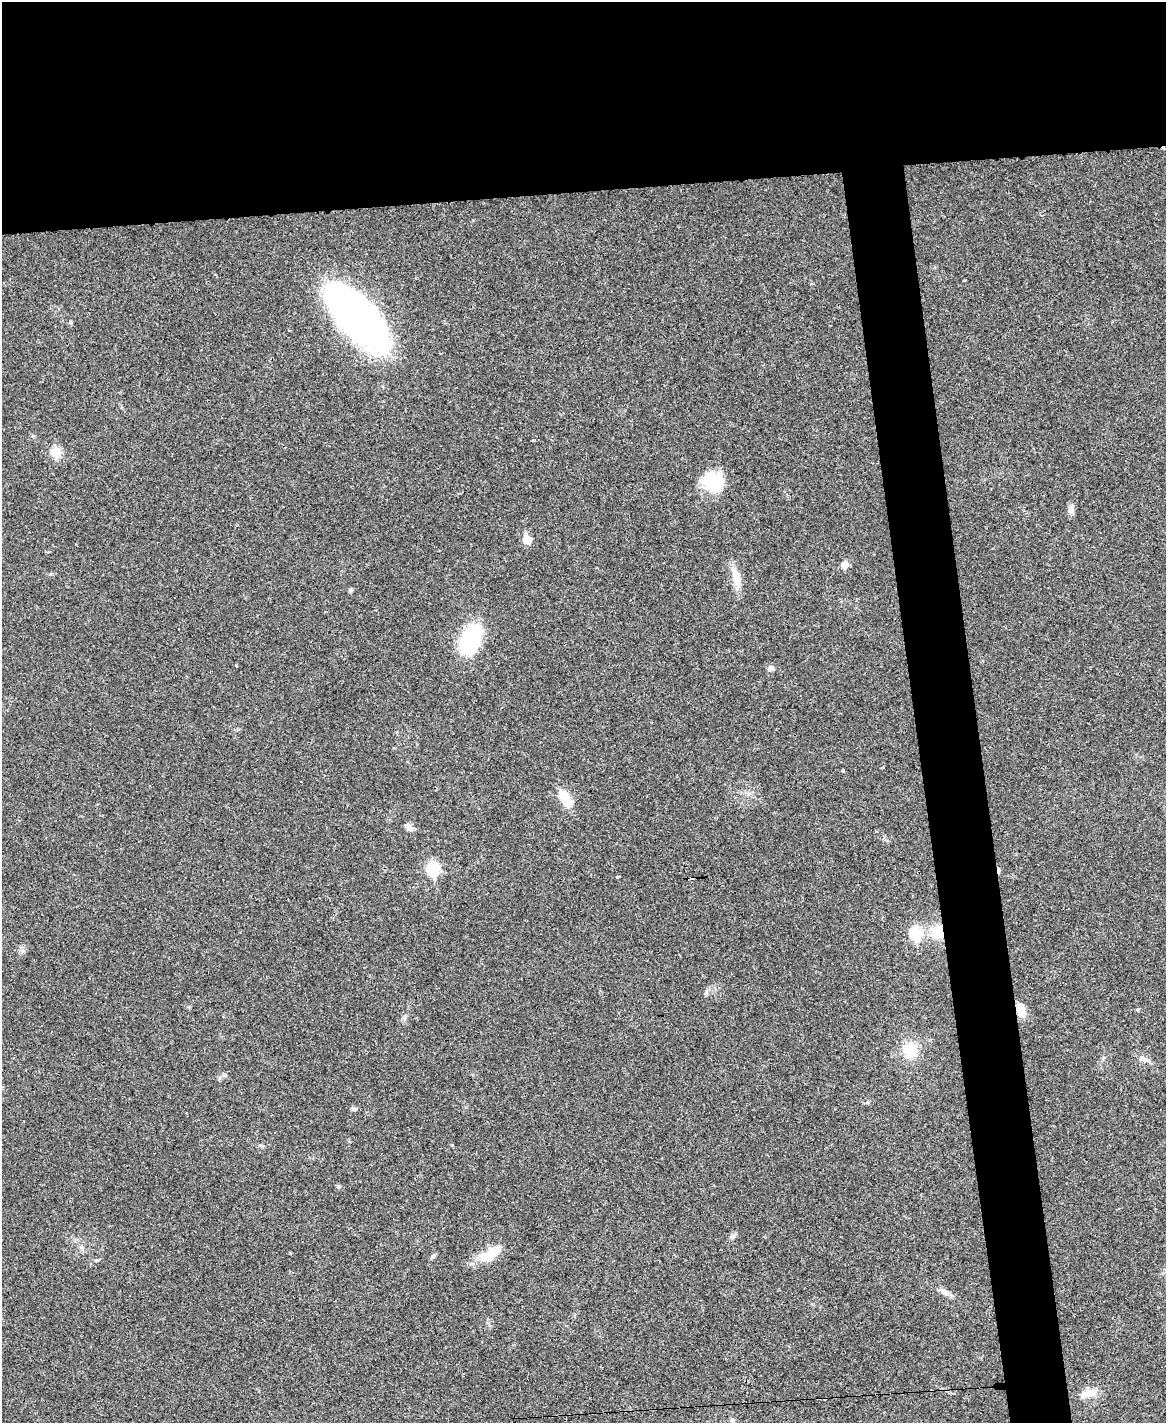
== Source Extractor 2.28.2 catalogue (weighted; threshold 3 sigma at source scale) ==
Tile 2 of 4 x 3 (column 2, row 1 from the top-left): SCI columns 1165-2328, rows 3084-4504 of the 4656 x 4633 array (HDU 1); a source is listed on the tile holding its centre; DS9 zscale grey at full resolution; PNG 1168 x 1425 px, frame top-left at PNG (2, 2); no overlay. Shown black and unused: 18% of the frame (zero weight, under 3 of 4 exposures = <1% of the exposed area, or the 3 px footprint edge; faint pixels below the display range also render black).
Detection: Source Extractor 2.28.2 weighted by HDU 2 'WHT'; one run over the whole footprint, this tile lists its part. Background 0.0392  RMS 0.0044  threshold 0.0196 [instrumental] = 3 sigma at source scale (4.5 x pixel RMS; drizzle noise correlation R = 1.50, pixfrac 1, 0.05/0.05 arcsec/px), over >= 5 px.
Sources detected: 40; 1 inside a brighter object's white glare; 4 cosmic-ray / hot-pixel residue — not listed; the other 35 listed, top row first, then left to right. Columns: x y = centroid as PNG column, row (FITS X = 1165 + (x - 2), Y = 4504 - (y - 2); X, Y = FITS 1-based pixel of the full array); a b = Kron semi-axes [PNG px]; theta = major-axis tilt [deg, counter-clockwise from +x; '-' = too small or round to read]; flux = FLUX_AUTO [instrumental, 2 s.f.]
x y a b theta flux
357 316 68 29 -47 200
70 322 5 4 - 0.79
534 440 3 3 - 0.8
56 452 6 5 - 18
713 482 27 22 -27 16
1071 509 10 8 88 1.8
527 540 8 7 - 5.3
844 565 6 6 - 4.7
51 574 6 3 -17 0.51
736 578 27 10 -74 6.2
351 590 5 5 - 0.96
470 639 24 15 65 43
236 666 3 3 - 0.41
770 668 9 7 15 1.4
883 767 4 3 - 0.45
843 771 3 2 - 1.9
565 798 24 11 -54 8.1
408 827 11 7 -55 1.7
433 869 7 6 - 40
617 877 3 3 - 0.73
938 932 16 15 - 9.1
916 933 7 6 - 32
189 1007 5 4 - 0.46
1021 1010 16 9 -71 4.8
910 1050 14 12 -84 12
224 1075 6 5 - 0.78
354 1109 6 5 - 0.83
261 1146 7 4 -36 0.65
338 1186 6 4 -18 0.54
732 1236 8 6 40 1.1
494 1252 43 12 25 8.6
433 1256 7 5 34 0.88
946 1293 12 7 -21 2.2
1088 1393 22 9 12 4.9
732 1420 6 4 -45 0.77
Overlapping masked pixels (flux is a lower limit): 2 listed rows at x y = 938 932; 1021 1010
Unlisted compact peaks at least as high as the median listed source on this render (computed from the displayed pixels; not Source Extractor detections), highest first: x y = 705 993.